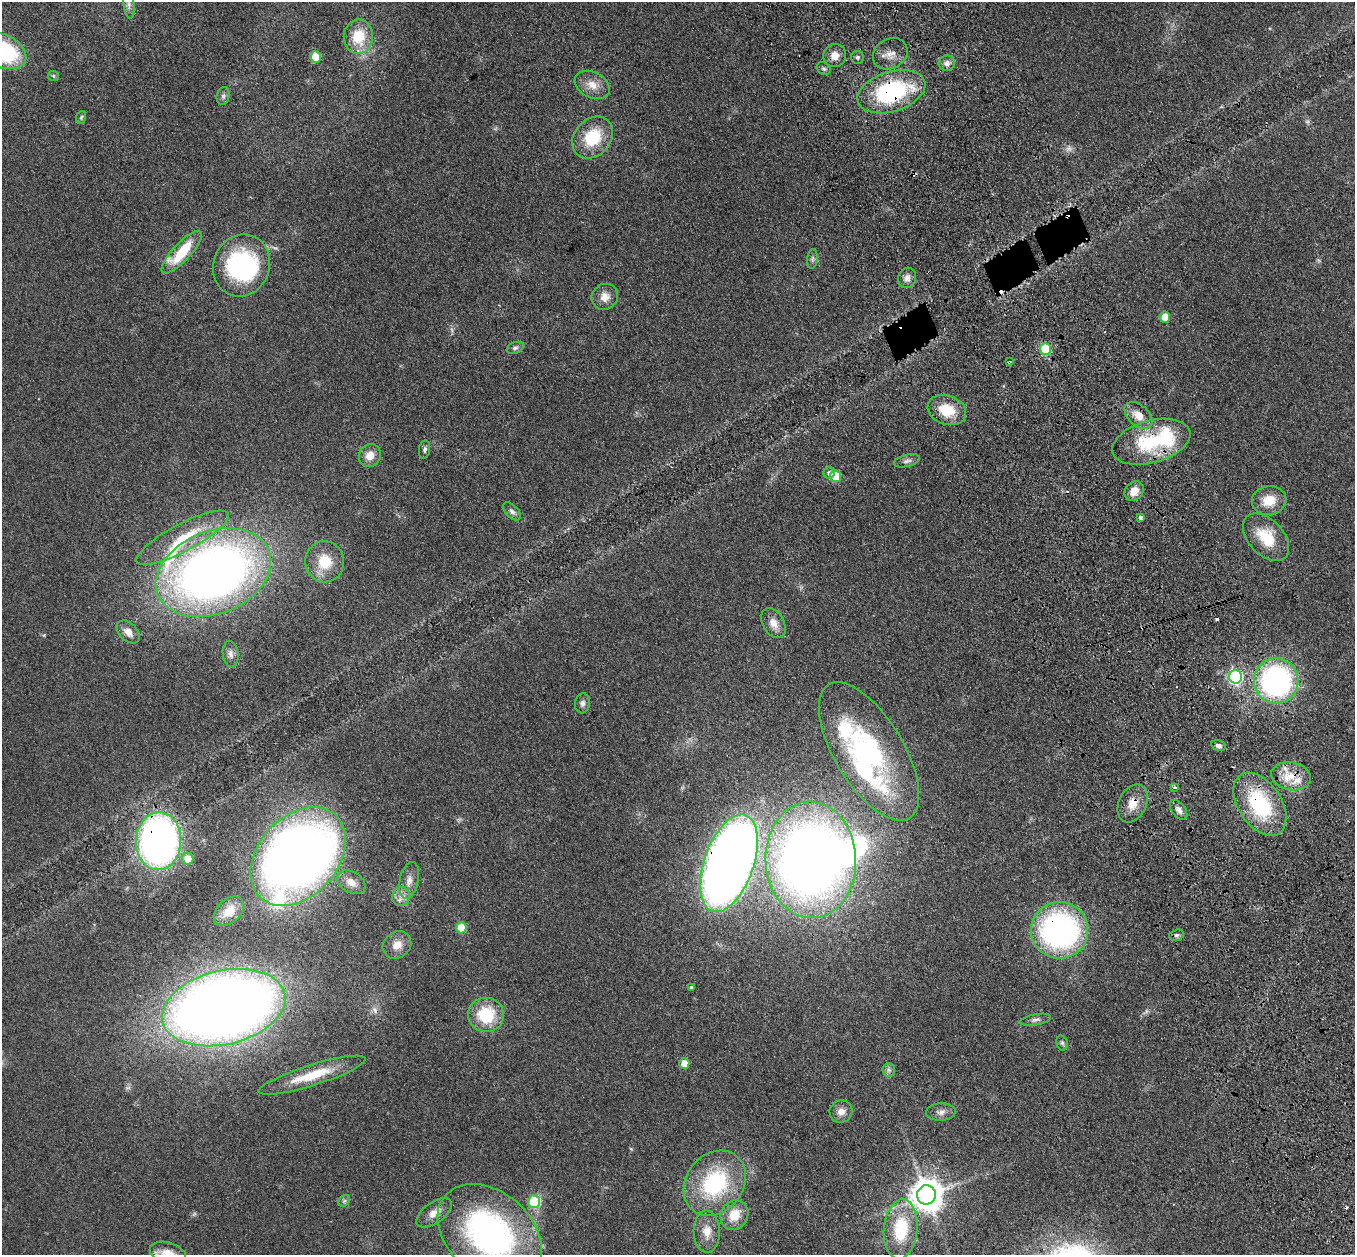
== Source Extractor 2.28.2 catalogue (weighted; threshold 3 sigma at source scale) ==
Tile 6 of 4 x 4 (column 2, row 2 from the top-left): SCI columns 1466-2818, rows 2700-3952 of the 5635 x 5524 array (HDU 1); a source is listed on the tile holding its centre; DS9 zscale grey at full resolution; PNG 1357 x 1257 px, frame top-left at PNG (2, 2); each listed source drawn as its Kron ellipse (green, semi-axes under 4 px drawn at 4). Shown black and unused: <1% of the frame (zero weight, under 3 of 4 exposures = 6% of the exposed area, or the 3 px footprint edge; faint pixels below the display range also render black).
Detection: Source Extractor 2.28.2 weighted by HDU 2 'WHT'; one run over the whole footprint, this tile lists its part. Background 0.113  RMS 0.007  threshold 0.0313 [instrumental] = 3 sigma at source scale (4.5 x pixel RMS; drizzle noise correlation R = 1.50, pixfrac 1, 0.05/0.05 arcsec/px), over >= 5 px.
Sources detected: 105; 3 too faint to see at this stretch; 5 inside a brighter object's white glare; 6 cosmic-ray / hot-pixel residue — neither listed nor drawn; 5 inside a brighter listed object's ellipse — not listed separately; the other 86 listed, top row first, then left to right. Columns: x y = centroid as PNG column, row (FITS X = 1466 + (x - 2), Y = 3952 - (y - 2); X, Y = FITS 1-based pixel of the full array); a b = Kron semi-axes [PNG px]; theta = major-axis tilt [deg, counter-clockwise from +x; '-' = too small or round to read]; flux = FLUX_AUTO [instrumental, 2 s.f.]
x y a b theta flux
129 4 14 5 -83 2.9
358 37 17 14 88 21
2 51 25 16 -25 78
890 54 18 15 32 8.1
835 55 11 11 - 6.7
315 57 6 5 - 19
857 57 6 6 - 1.7
947 63 8 7 - 3.6
824 69 7 6 - 1.5
53 76 5 5 - 1.1
592 85 18 12 -27 8.9
891 92 35 20 17 86
223 96 9 6 76 2
81 117 6 4 69 1.1
593 138 23 18 47 29
182 252 28 9 47 28
812 259 10 5 83 1.9
241 265 31 28 70 98
907 278 10 9 - 3.8
605 297 13 12 - 6.6
1165 317 5 5 - 13
515 348 9 5 22 1.9
1045 349 6 5 - 43
1009 362 3 2 - 0.51
947 410 20 14 -18 18
1138 415 16 10 -42 8.9
1151 442 40 21 16 50
425 450 9 5 81 1.7
370 456 12 10 60 7.6
907 461 13 6 14 2.4
829 473 6 5 - 2.7
836 476 6 5 - 22
1134 491 10 8 49 7.8
1269 500 17 14 11 14
512 511 11 6 -47 2.6
1140 517 4 4 - 1.7
1266 537 28 17 -47 23
183 538 52 13 28 26
325 562 20 19 - 20
213 573 60 41 22 530
773 623 16 10 -60 6.8
128 632 14 9 -44 5.5
231 654 13 8 -84 3.7
1236 677 7 6 - 130
1276 681 23 22 - 150
582 703 10 7 83 2.6
1218 746 7 5 -16 2.1
869 751 78 34 -59 130
1291 776 20 14 -11 14
1175 788 4 3 - 1.6
1133 803 20 13 65 10
1260 804 35 21 -56 57
1179 810 11 6 -53 3.4
159 841 29 22 87 330
298 857 56 40 48 630
188 859 6 5 - 11
811 860 58 45 -87 620
729 863 51 25 71 960
409 880 19 9 78 6.7
351 882 15 10 -31 6.3
401 896 9 9 - 4.5
229 911 17 11 42 10
461 928 5 5 - 18
1059 930 29 28 - 180
1177 935 7 5 16 1.5
397 945 15 12 37 7.7
691 987 4 3 - 1
224 1008 63 37 13 980
486 1015 18 17 - 31
1035 1020 16 5 11 2.6
1062 1043 8 5 -75 1.5
684 1063 5 5 - 8.8
889 1070 7 6 - 2
312 1075 56 10 17 26
841 1112 11 11 - 5.2
941 1112 15 8 3 4
715 1183 35 28 51 69
926 1195 9 9 - 1300
344 1201 6 5 - 1.3
534 1202 6 6 - 40
434 1213 20 10 35 7.3
734 1215 15 13 56 14
901 1229 30 17 84 37
707 1232 21 13 -89 10
490 1234 58 41 -40 200
168 1253 19 10 -17 9.8
Overlapping masked pixels (flux is a lower limit): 11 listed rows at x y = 891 92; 1045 349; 1009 362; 1151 442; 1291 776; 1133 803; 1260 804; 159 841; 729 863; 1059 930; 224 1008
Isophote crosses this tile's border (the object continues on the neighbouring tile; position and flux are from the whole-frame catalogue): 3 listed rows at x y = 2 51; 490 1234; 168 1253